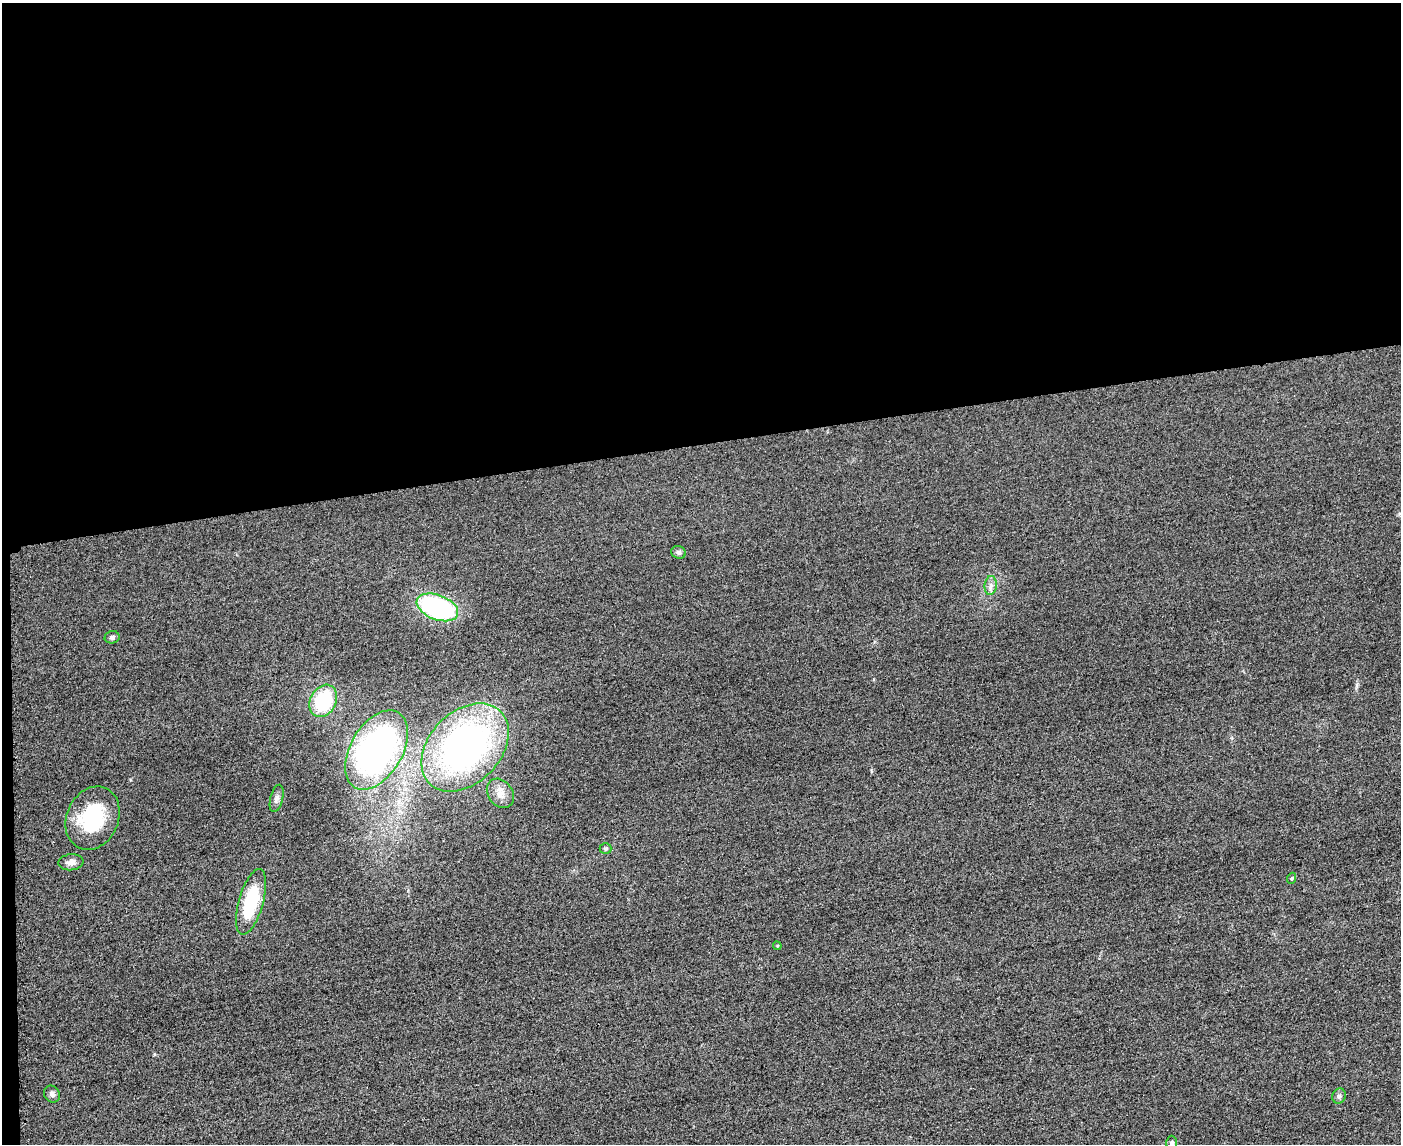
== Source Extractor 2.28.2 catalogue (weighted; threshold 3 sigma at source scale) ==
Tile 1 of 3 x 4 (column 1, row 1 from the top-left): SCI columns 253-1651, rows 3451-4592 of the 4592 x 4615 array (HDU 1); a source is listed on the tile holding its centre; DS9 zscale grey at full resolution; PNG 1403 x 1146 px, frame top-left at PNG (2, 3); each listed source drawn as its Kron ellipse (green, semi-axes under 4 px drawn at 4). Shown black and unused: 39% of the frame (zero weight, under 3 of 4 exposures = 3% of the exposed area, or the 3 px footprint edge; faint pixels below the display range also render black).
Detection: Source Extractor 2.28.2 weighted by HDU 2 'WHT'; one run over the whole footprint, this tile lists its part. Background 0.0645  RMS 0.017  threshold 0.0772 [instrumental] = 3 sigma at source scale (4.5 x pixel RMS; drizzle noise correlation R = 1.50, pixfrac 1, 0.05/0.05 arcsec/px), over >= 5 px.
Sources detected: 18; all 18 listed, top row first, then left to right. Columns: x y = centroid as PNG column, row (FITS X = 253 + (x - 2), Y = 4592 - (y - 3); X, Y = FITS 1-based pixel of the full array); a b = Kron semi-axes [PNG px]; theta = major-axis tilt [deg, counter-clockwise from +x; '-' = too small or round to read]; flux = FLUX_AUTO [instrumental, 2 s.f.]
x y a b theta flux
678 552 7 6 - 4.6
991 585 9 6 83 6.9
437 607 22 12 -21 260
112 637 7 6 - 3.9
323 701 17 13 61 110
465 747 51 35 46 580
377 750 43 26 60 470
500 793 16 12 -52 16
277 798 14 6 76 6.7
93 818 33 26 65 110
605 849 6 5 - 3
71 862 12 8 6 9.6
1292 878 6 3 70 1.9
251 902 34 12 74 100
777 946 4 4 - 1.9
52 1094 9 7 -49 6.4
1339 1096 8 7 - 4.8
1172 1143 7 5 -88 6.4
Isophote crosses this tile's border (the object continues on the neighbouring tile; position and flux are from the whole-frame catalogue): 1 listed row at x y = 1172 1143